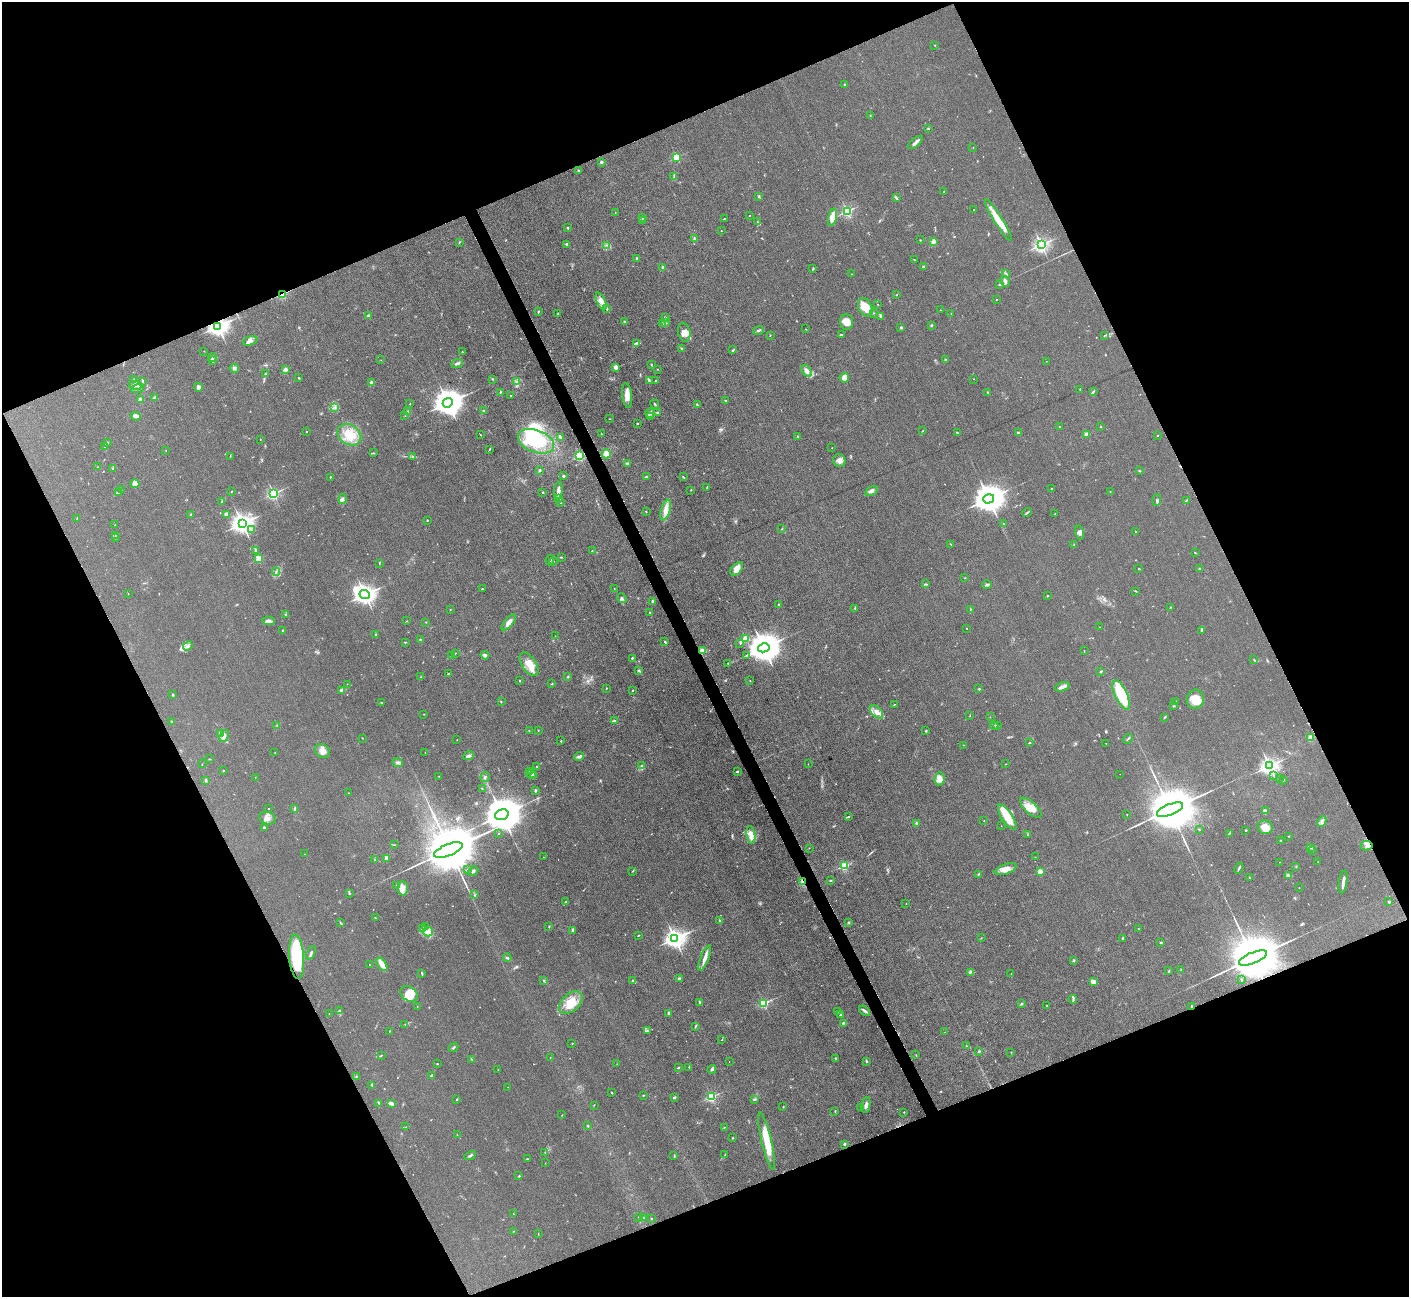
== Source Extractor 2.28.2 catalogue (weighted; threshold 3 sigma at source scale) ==
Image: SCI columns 1-5627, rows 284-5463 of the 5627 x 5613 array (HDU 1 of 3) = the unmasked area's bounding box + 8 px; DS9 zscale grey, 4 x 4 block average (1 PNG px = mean of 4 x 4 image px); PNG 1411 x 1299 px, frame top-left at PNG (2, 2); each listed source drawn as its Kron ellipse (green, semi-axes under 4 px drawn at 4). Shown black and unused: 44% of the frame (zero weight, under 3 of 6 exposures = <1% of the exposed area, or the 3 px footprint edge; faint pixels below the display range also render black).
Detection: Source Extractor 2.28.2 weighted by HDU 2 'WHT'. Background 0.109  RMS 0.0089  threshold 0.0365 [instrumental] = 3 sigma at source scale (4.09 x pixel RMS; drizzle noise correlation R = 1.36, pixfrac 0.8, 0.05/0.05 arcsec/px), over >= 5 px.
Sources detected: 646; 3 too faint to see at this stretch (4 x 4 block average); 7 inside a brighter object's white glare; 3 cosmic-ray / hot-pixel residue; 9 long thin detections or spike segments (spike, bleed or trail) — neither listed nor drawn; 11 coinciding with a brighter row at this scale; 42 inside a brighter listed object's ellipse — not listed separately; of the other 571, all 500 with FLUX_AUTO >= 1.33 (the completeness limit of this list) listed and drawn (71 fainter detections not listed), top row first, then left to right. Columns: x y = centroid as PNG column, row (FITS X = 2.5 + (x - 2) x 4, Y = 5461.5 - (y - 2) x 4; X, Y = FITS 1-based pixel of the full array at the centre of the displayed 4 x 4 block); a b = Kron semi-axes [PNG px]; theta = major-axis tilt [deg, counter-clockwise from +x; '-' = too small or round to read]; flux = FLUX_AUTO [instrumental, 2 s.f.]
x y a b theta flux
935 45 2 2 - 1.8
845 84 2 2 - 3.1
870 116 3 2 - 3.1
928 129 2 2 - 3.9
915 142 9 2 40 17
973 147 2 2 - 1.5
677 157 2 2 - 380
601 162 2 2 - 40
579 171 2 2 - 5.1
674 177 2 2 - 2.3
944 191 2 2 - 2.4
758 197 4 2 - 5.5
896 198 2 2 - 3.4
974 209 2 2 - 2
847 211 2 2 - 730
615 213 2 2 - 1.6
749 215 2 2 - 1.8
833 217 9 3 76 79
643 218 2 2 - 2.9
724 219 2 2 - 3.2
642 220 2 2 - 4.3
998 220 24 4 -58 99
757 221 2 2 - 2.5
568 228 2 2 - 4.8
721 231 2 2 - 1.6
695 239 2 2 - 3.4
920 240 2 2 - 3.6
933 241 4 3 - 14
459 242 2 2 - 2.3
567 244 2 2 - 19
606 245 2 2 - 1.7
1041 245 2 2 - 1700
637 258 2 2 - 17
914 260 2 2 - 2.4
663 267 2 2 - 31
923 267 3 2 - 5
813 269 3 2 - 3.7
1005 273 3 2 - 3.9
851 274 2 2 - 2.1
1005 281 6 3 -60 13
1000 285 2 2 - 3.3
282 294 2 2 - 350
896 295 2 2 - 1.9
996 299 2 2 - 6
601 301 9 4 -66 31
878 304 2 2 - 2
865 307 10 6 -63 100
607 309 3 2 - 4.8
940 310 2 2 - 2
538 312 3 2 - 3.5
874 313 2 2 - 2.3
558 314 2 2 - 2.6
951 314 3 2 - 2.1
368 316 4 3 - 7.7
880 316 4 3 - 8.8
665 317 2 2 - 5.6
625 322 3 2 - 6.1
846 322 7 6 - 35
665 323 3 2 - 4.3
662 324 2 2 - 2
931 325 3 2 - 3.8
218 326 3 3 - 3300
901 328 2 2 - 28
806 329 2 2 - 2.2
758 330 5 2 - 9.1
684 332 10 6 -77 39
770 335 2 2 - 2.4
841 335 3 2 - 4.7
1104 336 2 2 - 2
250 341 7 3 18 17
637 344 4 3 - 8.3
681 348 2 2 - 3.9
733 350 4 2 - 4.9
204 351 2 2 - 1.9
462 352 2 2 - 8.1
212 358 4 2 - 7.1
381 360 2 2 - 1.4
946 360 3 2 - 5.1
213 361 3 2 - 6
1046 361 2 2 - 1.5
457 363 6 2 23 10
651 365 2 2 - 2.8
616 367 2 2 - 82
234 368 4 2 - 6.3
657 369 2 2 - 1.6
285 370 2 2 - 84
807 371 7 4 -56 24
265 373 3 2 - 5.4
299 378 2 2 - 3.9
844 378 5 5 - 32
492 379 2 2 - 2.8
974 379 2 2 - 3.7
134 380 2 2 - 1.4
649 380 4 2 - 8.5
143 381 4 2 - 4.4
656 381 2 2 - 4.3
516 382 2 2 - 7
371 383 2 2 - 73
136 385 7 3 -2 17
198 387 4 3 - 17
138 388 7 2 22 11
1080 389 2 2 - 2.8
500 392 3 2 - 4.2
987 392 2 2 - 3.7
1093 392 4 2 - 5.4
510 395 2 2 - 2.3
627 396 12 5 -84 40
154 398 2 2 - 3.5
140 400 2 2 - 120
725 400 3 2 - 2.9
448 403 5 4 - 8700
410 404 2 2 - 2.4
655 404 5 2 - 5.5
697 405 3 2 - 4.9
334 407 2 2 - 2.9
483 411 2 2 - 5.5
408 412 3 3 - 7.5
650 413 5 3 - 19
658 413 3 2 - 5.2
136 416 5 3 - 25
405 416 2 2 - 1.3
650 417 2 2 - 2.7
609 419 2 2 - 1.4
637 424 2 2 - 2.6
1059 427 2 2 - 1.6
1100 427 2 2 - 1.7
306 431 2 2 - 2.1
922 431 3 2 - 2.2
957 433 3 2 - 5
1018 433 2 2 - 35
601 434 3 2 - 3
349 435 13 10 -34 94
480 435 2 2 - 1.9
1086 435 2 2 - 110
1157 435 2 2 - 4.9
798 436 4 2 - 2.4
561 438 3 2 - 13
260 439 2 2 - 1.7
536 441 19 11 -21 310
108 443 2 2 - 2.3
105 446 3 2 - 4.2
832 448 2 2 - 1.4
490 449 3 2 - 4.8
166 451 2 2 - 1.4
373 453 3 2 - 4.3
606 454 4 4 - 44
230 456 2 2 - 1.9
413 456 2 2 - 2.6
579 456 2 2 - 670
839 461 6 6 - 35
627 463 4 2 - 8.9
98 467 2 2 - 2.1
112 468 2 2 - 2.2
540 470 2 2 - 21
1139 471 2 2 - 4.5
563 476 2 2 - 32
330 477 2 2 - 9.4
646 477 3 2 - 8.1
683 477 3 2 - 3.6
135 484 4 4 - 16
707 487 3 2 - 3.4
1051 488 2 2 - 5
121 489 2 2 - 1.5
691 490 2 2 - 2.1
232 491 2 2 - 1.7
558 491 8 3 85 26
872 491 7 3 29 16
1110 491 2 2 - 1.8
118 492 3 2 - 5
543 492 2 2 - 12
273 493 2 2 - 930
559 498 3 2 - 3.8
343 499 5 2 - 9.2
989 499 5 4 - 10000
1157 500 5 2 - 7.9
1186 500 3 2 - 4.8
222 502 3 2 - 6.4
560 503 2 2 - 1.8
666 510 10 4 74 47
646 511 2 2 - 3.6
1027 512 5 2 - 6.5
191 514 3 2 - 3.5
226 514 3 3 - 19
1055 514 2 2 - 9.1
77 518 3 2 - 3.7
427 520 2 2 - 3.5
242 523 3 3 - 3800
1003 524 2 2 - 2.9
115 525 2 2 - 1.8
782 529 2 2 - 2.7
251 530 2 2 - 3.9
1080 532 7 4 -74 17
1136 532 2 2 - 9.9
116 535 2 2 - 2.4
115 538 2 2 - 2.9
951 544 2 2 - 2.1
1074 544 2 2 - 1.6
256 550 3 2 - 6.3
592 551 2 2 - 2
1195 553 2 2 - 2.7
561 557 3 2 - 3
258 558 2 2 - 210
550 560 5 2 - 11
553 561 2 2 - 1.6
379 563 3 2 - 2.5
737 569 8 4 48 45
1139 569 2 2 - 4.7
1199 569 3 2 - 4.2
276 572 4 2 - 7.7
965 578 2 2 - 2.3
925 584 2 2 - 2.1
987 585 5 2 - 10
482 589 2 2 - 11
614 589 2 2 - 2.6
1136 591 3 2 - 3.5
128 594 2 2 - 1.6
365 594 5 3 - 3300
1047 596 2 2 - 10
622 598 5 2 - 9.1
653 602 3 2 - 12
779 605 2 2 - 22
1170 607 2 2 - 1.9
855 608 2 2 - 2.4
970 609 3 2 - 4
450 610 2 2 - 1.6
649 612 2 2 - 5.3
286 614 2 2 - 3.7
269 621 6 3 -2 16
407 621 2 2 - 2.1
426 622 2 2 - 1.6
509 622 10 3 49 26
1099 627 2 2 - 3.3
967 629 2 2 - 5.6
1201 630 3 2 - 4
282 631 3 2 - 3.4
375 635 2 2 - 12
555 636 2 2 - 2.7
746 639 2 2 - 230
420 640 2 2 - 4.6
405 642 3 2 - 3.7
665 642 2 2 - 4.2
740 643 2 2 - 3.6
188 646 5 3 - 11
764 648 6 4 13 13000
702 651 2 2 - 190
1084 651 2 2 - 2.2
455 653 2 2 - 2.6
452 655 2 2 - 1.9
485 655 4 3 - 9.7
746 655 2 2 - 1.8
632 658 2 2 - 7.3
1254 659 2 2 - 2.8
728 663 2 2 - 1.5
529 664 13 7 -57 66
639 671 4 2 - 5.4
1101 671 3 2 - 6.6
448 674 2 2 - 5.5
421 677 2 2 - 2
568 677 2 2 - 3.9
519 681 2 2 - 2.4
750 681 2 2 - 3
347 684 2 2 - 1.5
552 684 2 2 - 3.2
1062 687 8 3 16 20
606 688 2 2 - 1.9
979 689 2 2 - 14
342 690 3 3 - 18
633 690 2 2 - 4
173 695 2 2 - 2.4
1121 695 16 6 -65 200
1195 699 9 8 - 81
1176 701 2 2 - 2.2
501 702 2 2 - 2.3
382 703 2 2 - 1.7
894 705 2 2 - 2.7
1174 706 2 2 - 2.6
877 712 8 5 -47 28
424 714 2 2 - 1.7
970 716 3 2 - 1.7
990 717 2 2 - 1.6
1165 717 3 2 - 4.9
172 721 2 2 - 12
614 721 4 2 - 5.9
277 725 2 2 - 2.5
994 725 4 2 - 7.2
997 726 2 2 - 2.8
538 730 2 2 - 1.9
529 731 2 2 - 2
926 731 2 2 - 4.8
221 733 3 2 - 6.1
224 736 6 2 71 11
1311 737 2 2 - 200
362 738 2 2 - 1.6
1128 739 5 2 - 6.1
457 740 2 2 - 1.7
561 741 2 2 - 3.4
1029 743 2 2 - 14
1106 743 2 2 - 1.5
963 745 2 2 - 2.4
322 751 8 6 -32 31
275 752 2 2 - 3.7
425 753 2 2 - 1.6
468 756 5 2 - 10
579 757 5 3 - 10
210 759 3 2 - 2.1
398 762 5 3 - 12
202 764 2 2 - 1.9
808 764 2 2 - 1.4
1006 764 2 2 - 2.1
642 765 3 2 - 4.1
537 766 2 2 - 2.6
1269 766 3 2 - 2600
223 771 2 2 - 3.3
530 772 3 2 - 4.5
737 772 2 2 - 4.8
531 774 4 3 - 10
1120 774 2 2 - 1.7
439 776 2 2 - 1.6
533 776 3 3 - 8.2
1274 776 2 2 - 1.7
255 777 2 2 - 1.3
485 777 5 2 - 8.6
1279 778 2 2 - 2.7
940 779 6 5 - 48
1283 780 3 2 - 3.2
206 781 4 2 - 5.8
482 789 2 2 - 2.6
535 790 4 2 - 6.7
349 793 2 2 - 2.1
1031 808 13 6 -42 65
269 809 2 2 - 1.6
295 809 3 2 - 6.3
1170 810 14 5 22 58000
1265 811 4 3 - 16
502 815 7 5 19 22000
1127 815 2 2 - 2.1
848 817 3 2 - 6.2
1007 817 15 5 -56 93
267 818 8 6 -18 26
984 821 2 2 - 2.5
1322 821 5 2 - 10
917 823 3 2 - 5.4
1001 826 2 2 - 1.6
1265 827 7 7 - 50
265 828 2 2 - 4.1
1199 829 2 2 - 2.9
1246 830 3 2 - 2.7
499 833 2 2 - 2.2
1229 833 3 2 - 3.5
751 835 9 3 -82 34
1027 835 3 2 - 2.4
1289 836 2 2 - 2.4
1280 841 2 2 - 4.3
395 845 3 2 - 2.7
1367 846 6 4 13 19
809 848 2 2 - 1.5
1311 848 3 2 - 5.2
448 850 15 5 22 73000
1313 850 2 2 - 2.4
304 854 2 2 - 1.4
543 857 2 2 - 1.5
1035 857 2 2 - 1.4
386 858 2 2 - 65
375 860 2 2 - 1.9
1280 862 2 2 - 1.7
1318 862 2 2 - 1.4
844 865 2 2 - 450
1296 867 2 2 - 2.5
1239 868 6 2 66 7.5
1006 869 11 5 19 40
468 870 2 2 - 17
473 871 5 3 - 8.5
632 871 2 2 - 1.7
1040 871 2 2 - 140
979 874 4 2 - 4.3
1289 876 2 2 - 4.8
1249 877 2 2 - 3
831 880 3 2 - 3.4
803 882 4 2 - 10
1343 882 11 2 81 26
397 885 2 2 - 5.1
403 888 7 5 -88 25
1299 888 2 2 - 1.7
349 893 2 2 - 3.2
474 895 2 2 - 2.2
565 902 2 2 - 5.9
1389 902 2 2 - 6.7
906 904 2 2 - 1.5
375 918 2 2 - 3.4
719 921 3 2 - 3
848 922 4 2 - 4.9
340 923 2 2 - 2.8
426 927 3 2 - 5
549 927 2 2 - 2.3
422 928 3 2 - 4.6
1138 929 2 2 - 1.6
572 930 3 2 - 12
428 932 5 4 - 23
638 936 3 2 - 2.8
675 938 3 3 - 3600
981 938 3 2 - 2.1
1123 938 2 2 - 30
1160 942 2 2 - 3.8
311 953 7 2 68 8.1
297 957 22 7 -86 310
507 958 4 2 - 7.4
705 958 13 3 69 30
1253 958 15 5 22 71000
1074 961 2 2 - 23
382 964 7 3 -57 70
370 965 2 2 - 2.3
1169 970 3 2 - 3.1
1181 970 2 2 - 1.4
971 972 2 2 - 2.1
422 973 4 2 - 6.4
1011 974 2 2 - 1.7
679 978 4 3 - 6.4
1241 979 2 2 - 2.2
544 981 2 2 - 2.4
632 981 3 2 - 4.4
1093 982 4 3 - 23
409 994 9 7 -36 96
1073 999 4 2 - 6.7
571 1002 13 8 42 92
699 1002 3 2 - 3.7
764 1003 2 2 - 590
1022 1003 2 2 - 2.6
1047 1005 2 2 - 2.4
417 1006 2 2 - 1.4
1191 1006 2 2 - 6.3
340 1011 2 2 - 2.6
837 1011 2 2 - 1.6
864 1011 6 3 -40 12
669 1013 2 2 - 37
329 1014 2 2 - 1.8
840 1015 3 2 - 5.4
843 1023 4 2 - 7.3
405 1024 2 2 - 2.4
695 1026 3 2 - 4.7
389 1031 2 2 - 2.8
647 1031 2 2 - 2.6
945 1032 2 2 - 1.5
722 1040 2 2 - 1.7
572 1043 2 2 - 3
966 1046 2 2 - 3
454 1047 5 2 - 6
979 1051 3 2 - 4.1
1011 1052 2 2 - 2
381 1055 3 2 - 3.1
916 1055 2 2 - 2.1
550 1058 2 2 - 1.7
835 1058 2 2 - 3.8
471 1059 2 2 - 3.3
866 1061 3 2 - 6
729 1062 2 2 - 1.6
437 1064 2 2 - 2.6
617 1064 2 2 - 1.9
678 1067 3 2 - 5.7
689 1067 2 2 - 3.4
712 1069 4 3 - 10
498 1070 2 2 - 1.9
432 1075 2 2 - 4.5
356 1077 3 2 - 2.6
372 1085 4 2 - 4.4
508 1087 2 2 - 1.6
612 1093 2 2 - 2.7
643 1096 2 2 - 2.7
674 1097 3 2 - 10
711 1097 2 2 - 560
457 1099 2 2 - 3.9
754 1099 3 2 - 3.9
379 1103 3 2 - 7.2
391 1103 4 2 - 28
594 1105 2 2 - 1.7
866 1105 8 3 80 18
783 1107 2 2 - 1.6
861 1108 3 2 - 4.1
835 1111 3 2 - 3
904 1112 2 2 - 2.8
562 1115 3 2 - 1.8
588 1126 2 2 - 3.9
406 1127 2 2 - 1.8
724 1127 2 2 - 1.5
457 1135 2 2 - 1.9
732 1138 2 2 - 2.4
767 1141 29 5 -77 140
844 1144 2 2 - 20
545 1153 3 2 - 2.4
725 1155 2 2 - 4.9
470 1156 6 2 28 7.4
674 1156 4 2 - 3.2
527 1159 3 2 - 3.5
545 1163 2 2 - 1.3
519 1176 2 2 - 4.4
513 1214 3 2 - 1.9
639 1217 2 2 - 2.1
643 1218 2 2 - 2.9
651 1219 2 2 - 5.7
514 1231 3 2 - 2.1
538 1233 2 2 - 2.1
Overlapping masked pixels (flux is a lower limit): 9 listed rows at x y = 282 294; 218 326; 579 456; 702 651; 1367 846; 803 882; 297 957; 1253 958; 1191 1006
Diffuse or blended objects may show on this block-average render without a row.